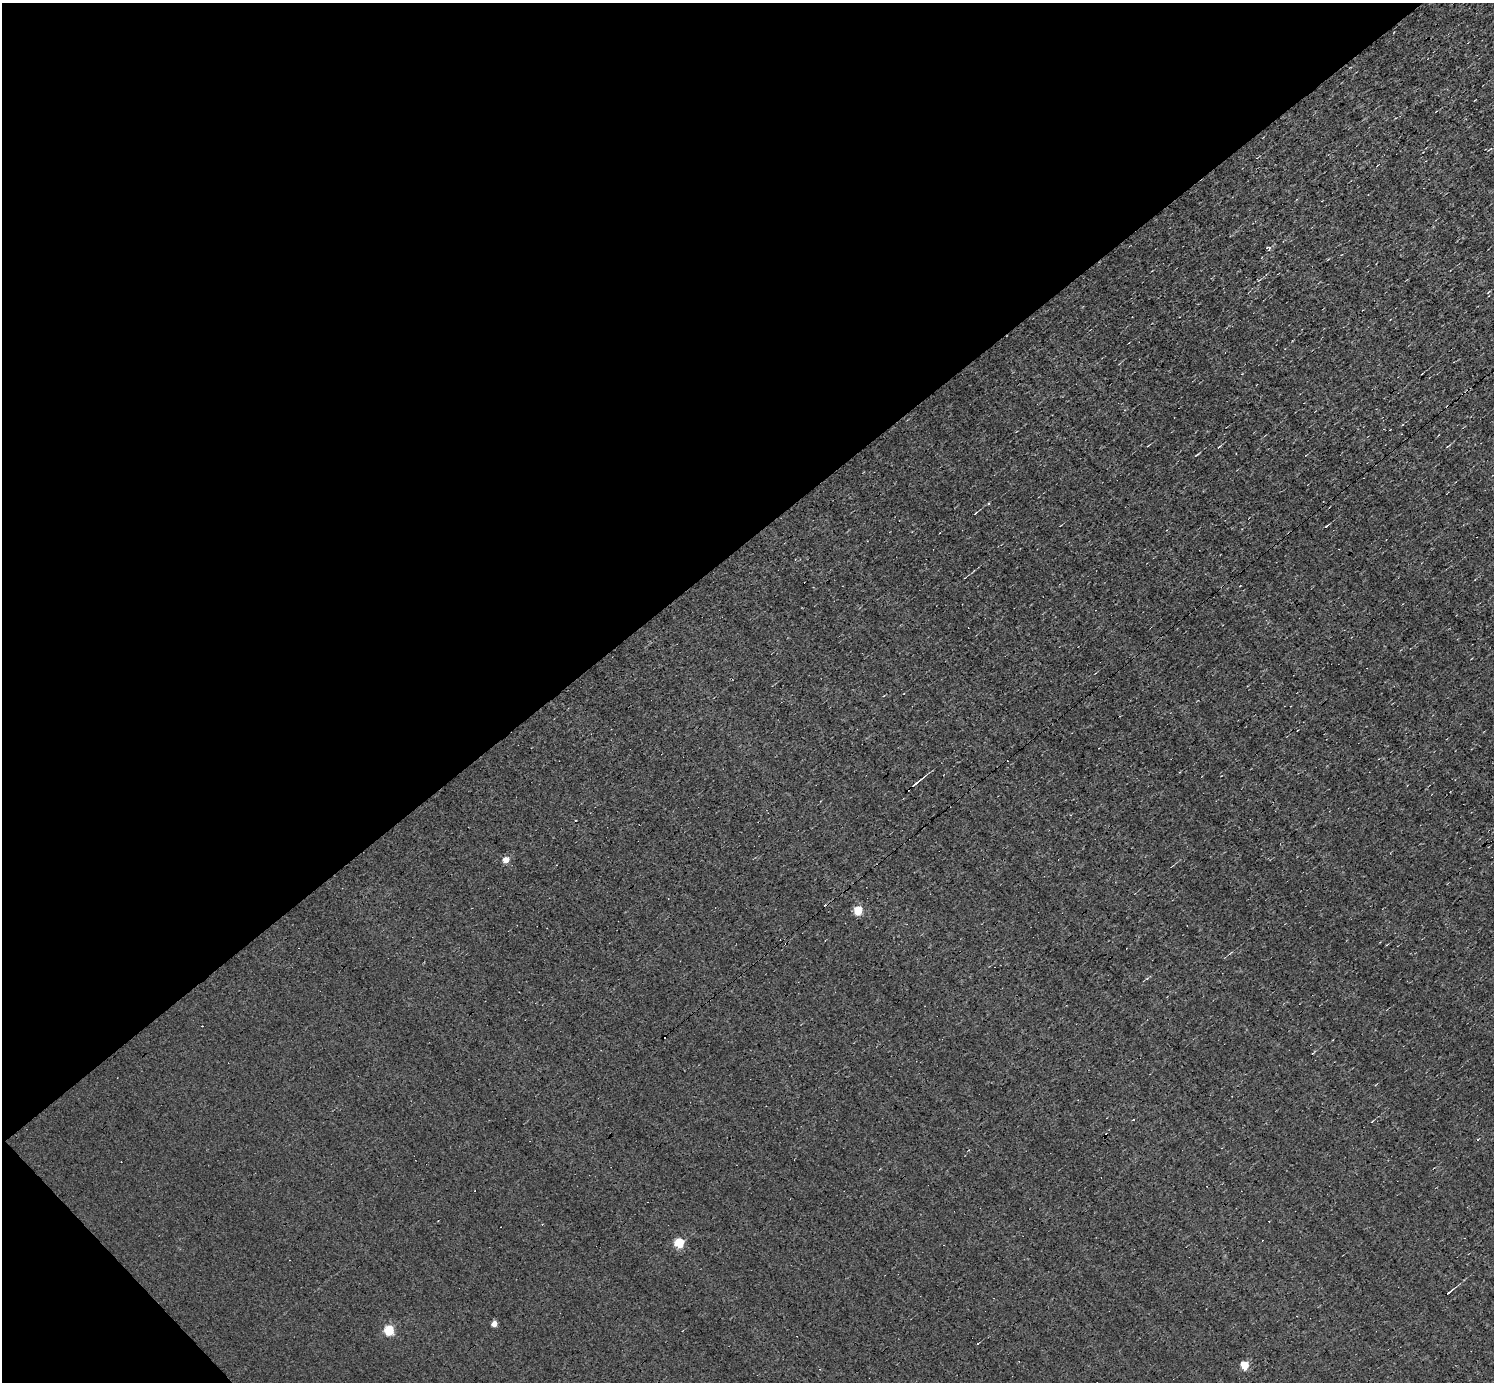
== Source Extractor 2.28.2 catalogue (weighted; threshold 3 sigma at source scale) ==
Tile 5 of 4 x 4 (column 1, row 2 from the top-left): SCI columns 1-1492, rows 2912-4291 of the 5967 x 5966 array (HDU 1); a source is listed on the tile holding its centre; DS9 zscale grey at full resolution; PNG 1496 x 1384 px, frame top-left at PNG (2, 3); no overlay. Shown black and unused: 41% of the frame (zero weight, under 3 of 4 exposures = <1% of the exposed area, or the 3 px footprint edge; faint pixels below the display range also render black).
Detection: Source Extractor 2.28.2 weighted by HDU 2 'WHT'; one run over the whole footprint, this tile lists its part. Background -0.00396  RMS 0.036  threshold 0.163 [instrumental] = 3 sigma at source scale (4.5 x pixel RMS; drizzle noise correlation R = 1.50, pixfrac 1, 0.05/0.05 arcsec/px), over >= 5 px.
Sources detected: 21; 9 cosmic-ray / hot-pixel residue — not listed; the other 12 listed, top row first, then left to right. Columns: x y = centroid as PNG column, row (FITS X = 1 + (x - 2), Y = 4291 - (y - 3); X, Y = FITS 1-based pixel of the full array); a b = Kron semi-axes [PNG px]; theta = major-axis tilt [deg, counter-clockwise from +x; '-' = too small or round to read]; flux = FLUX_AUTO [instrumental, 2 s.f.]
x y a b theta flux
1268 248 5 3 - 8.5
989 503 3 3 - 3.3
975 513 5 2 - 3.2
1326 526 5 3 - 3.8
916 783 20 3 38 18
505 860 5 4 - 58
858 910 5 5 - 180
679 1243 5 5 - 190
1449 1292 11 2 39 7.2
494 1323 4 4 - 37
389 1330 5 5 - 240
1245 1365 5 5 - 130
Overlapping masked pixels (flux is a lower limit): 1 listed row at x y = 916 783